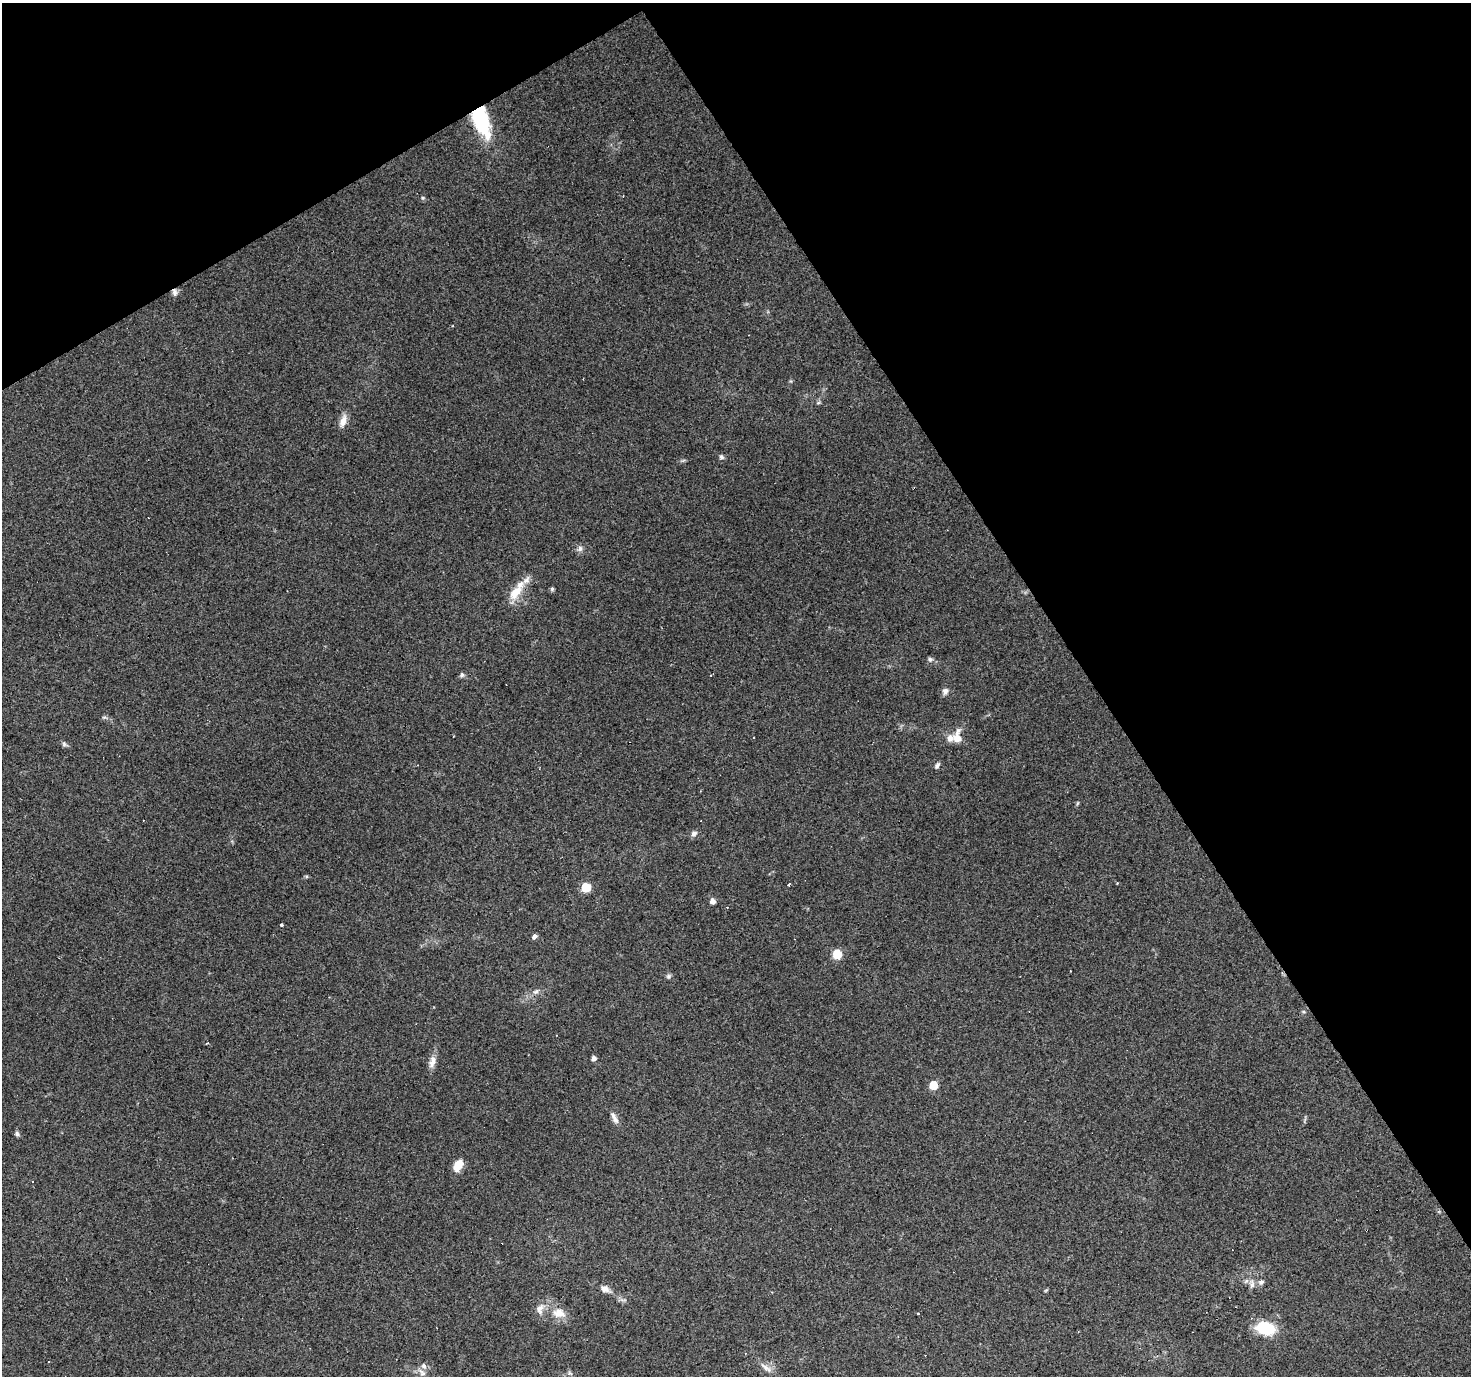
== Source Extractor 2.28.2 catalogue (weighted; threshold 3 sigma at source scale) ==
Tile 3 of 4 x 4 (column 3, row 1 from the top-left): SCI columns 2938-4406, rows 4297-5670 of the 5874 x 5782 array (HDU 1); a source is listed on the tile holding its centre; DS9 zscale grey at full resolution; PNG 1473 x 1378 px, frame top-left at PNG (2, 3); no overlay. Shown black and unused: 32% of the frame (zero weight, under 3 of 4 exposures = <1% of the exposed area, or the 3 px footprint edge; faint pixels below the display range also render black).
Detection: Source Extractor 2.28.2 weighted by HDU 2 'WHT'; one run over the whole footprint, this tile lists its part. Background 0.256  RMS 0.0082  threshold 0.0369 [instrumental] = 3 sigma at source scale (4.5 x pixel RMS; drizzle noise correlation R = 1.50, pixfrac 1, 0.0396/0.0396 arcsec/px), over >= 5 px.
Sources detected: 58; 11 cosmic-ray / hot-pixel residue — not listed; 4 inside a brighter listed object's ellipse — not listed separately; the other 43 listed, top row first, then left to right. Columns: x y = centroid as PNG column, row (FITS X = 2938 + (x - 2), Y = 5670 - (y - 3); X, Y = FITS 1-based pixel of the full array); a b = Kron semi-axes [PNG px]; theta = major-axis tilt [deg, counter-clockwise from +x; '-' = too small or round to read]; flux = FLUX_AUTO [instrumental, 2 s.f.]
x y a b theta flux
481 121 37 18 -71 52
423 198 5 3 - 0.97
175 292 9 6 -74 3.1
818 403 6 4 19 1.1
343 421 18 8 72 6.4
721 457 7 6 - 2
580 549 8 7 - 2.8
552 589 5 4 - 1.6
517 591 32 11 56 16
930 659 7 6 - 1.9
462 675 7 6 - 1.9
945 691 9 7 70 3.2
957 738 12 10 -40 7.5
64 744 7 6 - 1.9
937 766 8 5 62 2.1
694 833 8 7 - 3
788 884 3 3 - 2.7
586 887 6 6 - 28
712 901 5 5 - 4.9
281 925 3 3 - 9.1
534 936 5 4 - 3.6
837 954 6 6 - 29
668 976 7 6 - 1.7
536 991 9 5 27 2.5
1303 1012 6 3 -8 1
594 1058 5 4 - 3.4
432 1062 19 8 80 6.1
933 1085 5 5 - 20
614 1118 16 6 -62 4.7
17 1134 7 5 -85 1.8
458 1165 14 8 61 11
1246 1281 8 4 45 1.8
1261 1282 8 6 25 2.7
605 1289 12 8 -23 5
1046 1290 6 3 19 0.79
540 1308 15 8 48 6.2
559 1313 18 13 -16 12
918 1313 3 3 - 1.7
1265 1328 19 12 -13 35
48 1362 3 3 - 1.4
766 1367 19 6 -38 5.5
422 1372 14 6 -44 3.8
570 1373 7 5 -44 1.6
Overlapping masked pixels (flux is a lower limit): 2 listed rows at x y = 481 121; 175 292